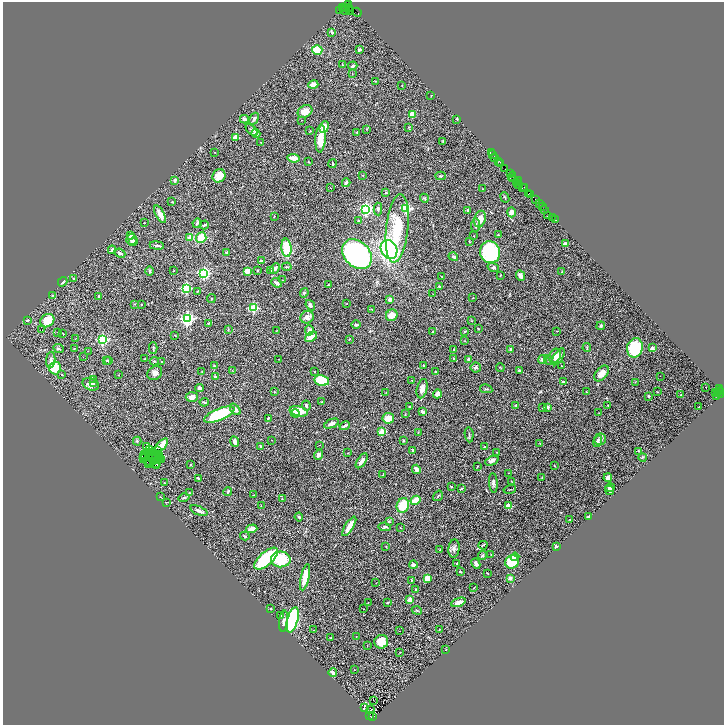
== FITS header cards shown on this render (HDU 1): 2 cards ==
NAXIS1  =                 1443
NAXIS2  =                 1446

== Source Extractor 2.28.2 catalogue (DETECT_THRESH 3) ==
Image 1443 x 1446 px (HDU 1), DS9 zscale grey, zoomed out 1/2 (1 PNG px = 2 x 2 image px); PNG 726 x 727 px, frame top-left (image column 2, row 1446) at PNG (3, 2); each listed source drawn as its Kron ellipse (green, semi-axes under 4 px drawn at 4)
Background 1.18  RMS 0.057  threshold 0.171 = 3 sigma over >= 5 px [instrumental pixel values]
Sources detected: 432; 51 cannot appear on this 1/2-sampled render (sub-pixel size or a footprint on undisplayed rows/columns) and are neither listed nor drawn; the other 381 listed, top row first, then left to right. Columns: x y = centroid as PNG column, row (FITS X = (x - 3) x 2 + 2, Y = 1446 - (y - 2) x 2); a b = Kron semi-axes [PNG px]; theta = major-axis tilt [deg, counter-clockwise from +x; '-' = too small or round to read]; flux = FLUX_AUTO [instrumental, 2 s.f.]
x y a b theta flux
349 4 2 1 - 66
344 7 2 1 - 100
342 8 3 1 - 92
348 8 2 2 - 130
346 9 6 2 68 410
340 10 4 2 - 570
349 11 4 3 - 440
357 12 5 1 - 190
332 32 4 3 - 17
360 49 3 3 - 9.8
317 50 5 4 - 240
342 64 3 2 - 4.6
353 66 5 3 - 22
352 74 2 2 - 3.7
375 81 3 2 - 7.1
313 85 5 3 - 66
402 86 2 1 - 2.9
431 96 3 2 - 3.8
305 111 8 6 30 110
412 114 2 2 - 240
244 119 4 3 - 38
254 119 6 3 59 33
457 119 2 2 - 11
302 120 2 2 - 4.5
324 127 6 4 68 140
409 127 3 3 - 6.7
367 129 3 2 - 5.4
252 130 7 3 -43 20
310 131 3 2 - 5.1
357 132 3 2 - 8.4
256 133 4 4 - 77
236 137 2 2 - 260
321 138 14 5 86 200
443 141 4 2 - 6
261 143 3 2 - 5.2
215 152 2 1 - 2.9
491 153 2 1 - 100
493 154 3 1 - 81
293 158 6 3 -7 140
494 158 3 1 - 270
499 161 2 1 - 97
308 162 3 2 - 8.6
500 162 2 1 - 99
501 163 3 2 - 180
333 164 4 2 - 13
505 168 3 2 - 240
510 173 3 2 - 90
219 176 7 6 - 160
363 176 2 2 - 5.1
441 176 5 2 - 14
512 176 4 3 - 650
513 179 3 2 - 280
175 180 2 2 - 87
518 181 2 1 - 330
516 182 2 1 - 96
346 183 4 2 - 38
518 184 4 2 - 740
520 185 3 1 - 190
524 187 3 1 - 200
330 188 2 1 - 2.9
522 188 4 2 - 230
482 189 2 1 - 3.4
386 192 2 2 - 22
529 194 3 1 - 170
531 194 2 1 - 140
505 197 5 2 - 12
424 198 4 4 - 14
535 200 3 3 - 300
172 202 3 2 - 5.3
540 204 3 1 - 160
542 206 2 1 - 31
406 208 3 3 - 1300
366 209 3 3 - 2600
378 209 6 3 -88 18
545 209 2 1 - 50
467 210 3 2 - 15
511 212 5 4 - 51
160 214 9 3 -62 110
274 216 2 2 - 5.9
548 216 2 2 - 5.4
553 217 2 2 - 43
480 219 8 5 75 110
556 220 3 1 - 22
359 221 3 2 - 5.7
144 223 2 2 - 14
197 223 5 3 - 23
204 225 5 3 - 22
476 225 7 3 83 22
397 228 34 11 84 440
131 235 3 3 - 91
498 235 2 2 - 8.8
474 236 2 2 - 3.6
190 238 4 4 - 67
201 238 5 5 - 190
132 240 5 5 - 29
469 241 3 2 - 4.9
133 242 5 3 - 21
565 244 3 3 - 45
157 245 7 2 -8 19
286 248 9 5 -84 320
112 250 4 2 - 26
389 250 10 8 -60 1800
490 252 11 10 - 990
120 253 6 3 -25 23
227 253 3 2 - 34
357 254 17 12 -46 3100
453 257 5 3 - 19
261 261 4 2 - 32
287 267 5 2 - 8.1
493 267 6 4 -19 28
275 269 6 3 49 34
257 270 4 2 - 8.5
271 270 4 2 - 7
149 271 5 3 - 15
174 271 2 2 - 5
247 271 3 3 - 77
562 272 3 2 - 13
204 273 4 3 - 1700
500 275 3 2 - 5.3
520 276 6 3 -65 40
442 277 2 2 - 4.2
74 278 2 2 - 11
282 280 2 2 - 3.4
63 282 5 3 - 17
276 283 5 3 - 44
328 285 3 2 - 5.6
439 286 3 2 - 8.7
186 288 3 3 - 1300
197 291 4 3 - 9.2
304 293 5 3 - 13
433 294 2 1 - 2.6
52 295 3 2 - 6.4
99 297 3 2 - 18
211 298 4 2 - 7.4
473 298 2 2 - 4.2
390 299 2 2 - 140
135 304 3 2 - 6
141 304 2 2 - 9.9
347 304 2 2 - 4
310 305 6 3 -54 31
254 308 3 3 - 730
372 309 2 1 - 4.7
392 315 6 5 - 110
307 317 7 6 - 66
187 318 4 4 - 2800
27 320 3 2 - 16
47 321 7 6 - 160
471 321 3 2 - 5.4
208 323 2 2 - 5.3
356 325 4 3 - 22
601 326 4 3 - 15
478 328 3 2 - 6.7
42 330 2 1 - 26
228 330 3 3 - 8
309 330 5 3 - 59
277 331 3 1 - 5.3
465 331 3 2 - 6.7
557 331 2 2 - 9
433 332 4 3 - 14
58 333 2 1 - 3.8
63 334 2 1 - 5
175 335 3 2 - 8.1
311 337 7 3 36 95
75 339 2 1 - 2.6
349 339 3 2 - 8.1
103 340 3 3 - 1700
465 341 2 2 - 4.3
58 348 6 3 -25 18
153 348 6 2 90 14
587 348 4 2 - 7
635 348 9 8 - 590
652 348 3 3 - 23
74 349 3 2 - 4.8
454 349 3 3 - 11
510 349 3 2 - 17
88 351 2 2 - 3.6
555 356 7 5 61 53
83 357 2 1 - 6.9
558 357 9 5 58 59
145 359 2 1 - 3.7
278 359 2 1 - 5.6
454 359 4 2 - 8
468 359 3 3 - 16
51 360 8 4 86 35
107 360 2 2 - 13
543 360 4 4 - 32
548 360 5 2 - 9.2
109 361 3 3 - 9.7
154 361 4 3 - 11
162 362 2 2 - 7.3
424 365 3 3 - 8.5
214 366 3 2 - 11
561 366 2 1 - 4.5
55 368 6 6 - 230
476 368 5 5 - 23
500 368 4 2 - 6.3
232 370 3 2 - 4.6
519 370 4 3 - 12
202 371 3 2 - 3.2
315 371 2 2 - 4.6
436 372 3 3 - 9.6
155 373 8 6 36 55
602 373 9 5 51 72
62 375 2 1 - 4.3
118 375 2 2 - 4.1
660 376 2 1 - 6
215 377 2 2 - 21
94 380 4 3 - 25
322 380 7 5 -12 300
412 380 3 2 - 7.1
564 382 3 2 - 28
635 382 2 2 - 4.3
93 383 3 3 - 9.6
91 384 8 6 -22 67
706 387 2 1 - 8.2
200 388 4 3 - 39
422 389 10 5 78 64
486 389 6 3 -12 13
719 389 4 1 - 75
718 391 3 2 - 120
274 392 3 2 - 7.1
386 392 2 1 - 3
586 392 2 1 - 3.2
658 392 3 2 - 5
716 392 2 1 - 85
720 393 5 3 - 410
437 394 4 4 - 56
681 394 3 2 - 3.9
718 394 3 2 - 400
648 396 2 2 - 12
192 397 6 5 - 66
717 397 4 3 - 300
204 402 4 2 - 12
321 402 3 2 - 5.6
516 405 4 2 - 7.2
608 405 3 2 - 7.3
306 406 5 4 - 21
410 406 2 2 - 8.5
699 406 2 2 - 7.3
548 407 2 2 - 82
542 408 3 2 - 6.1
235 409 6 4 -50 46
299 411 9 5 -13 190
422 412 4 2 - 38
295 413 4 4 - 67
599 413 3 2 - 3.7
219 414 16 6 22 650
405 414 3 2 - 5.7
268 418 3 2 - 16
388 418 6 5 - 130
331 424 8 3 23 39
345 426 5 2 - 24
382 432 3 2 - 280
418 432 2 2 - 3.8
469 435 8 2 -84 15
600 439 6 5 - 29
272 440 2 1 - 2.5
137 441 4 3 - 12
403 441 3 2 - 12
597 441 6 4 72 18
235 442 5 3 - 63
540 443 2 2 - 4
162 445 8 3 49 150
319 445 2 1 - 2.8
147 446 3 1 - 9.8
260 446 3 2 - 14
484 447 2 2 - 6.5
150 449 2 1 - 7.4
158 450 2 1 - 4.6
413 451 3 2 - 10
638 451 2 2 - 4.3
497 452 2 2 - 3.6
153 453 2 1 - 3.9
348 453 3 2 - 3.2
144 454 2 1 - 0.17
148 454 2 2 - 7.9
158 455 2 1 - 8.6
318 455 5 3 - 49
153 456 2 1 - 4.9
144 457 2 1 - 1.7
643 457 4 2 - 8.7
151 458 5 2 - 9.6
144 459 3 2 - 4
158 459 2 1 - 3.4
162 459 2 1 - 2.5
157 460 3 1 - 2.3
149 461 3 1 - 2.1
153 461 2 1 - 8.6
362 461 8 3 55 68
492 461 7 4 24 56
149 463 2 1 - 1.5
155 464 5 1 - 4.8
157 464 2 1 - 2
191 465 2 2 - 7.4
478 466 2 2 - 6.9
554 466 2 2 - 7.4
416 469 5 4 - 47
508 473 2 1 - 8.2
383 475 4 2 - 6.7
198 478 3 2 - 12
542 478 2 2 - 2.9
608 478 4 4 - 43
511 481 2 2 - 3.8
164 483 3 2 - 7.7
493 483 10 4 -86 34
451 487 3 2 - 8.6
462 488 4 2 - 14
610 488 4 4 - 19
510 489 6 2 14 7.9
610 490 5 4 - 22
228 491 4 2 - 13
189 492 2 2 - 6
254 495 2 1 - 3.7
438 496 5 3 - 13
160 497 3 2 - 4.5
184 498 5 3 - 14
282 499 2 2 - 8.1
415 500 5 3 - 250
166 502 3 2 - 4.9
403 505 7 6 - 250
261 506 2 2 - 4.6
508 506 2 2 - 260
199 511 9 3 -21 40
299 517 4 3 - 25
588 517 3 2 - 11
570 519 2 2 - 4.5
389 521 3 3 - 12
349 526 11 3 57 130
385 527 6 4 -9 17
400 528 2 2 - 4.1
252 529 6 3 17 74
245 536 5 3 - 13
483 545 4 2 - 9.2
556 546 4 3 - 16
386 547 2 1 - 3
454 549 9 5 84 35
440 550 3 2 - 7.8
491 555 3 2 - 5.3
482 556 4 3 - 20
515 557 4 3 - 120
266 559 14 6 42 560
281 559 10 8 -3 420
512 562 7 6 - 370
457 563 3 2 - 12
476 564 5 3 - 39
413 565 4 3 - 43
460 572 2 2 - 12
487 573 2 2 - 5
305 577 13 4 77 220
427 578 4 4 - 120
510 578 2 2 - 120
412 580 3 3 - 6.9
376 583 2 1 - 3.1
474 588 3 2 - 5.9
416 589 2 2 - 9.4
410 600 2 2 - 190
458 602 8 4 20 45
368 603 2 2 - 3.9
387 603 3 2 - 8.9
271 609 2 2 - 6
363 609 2 1 - 3.8
417 610 5 2 - 9.6
281 616 3 3 - 14
293 620 13 5 75 2000
283 621 10 4 85 41
439 629 2 2 - 8.6
313 630 3 2 - 5.2
399 631 2 1 - 9.2
356 637 2 2 - 4.6
331 638 2 2 - 19
381 642 7 6 - 180
367 645 2 2 - 3.6
446 650 2 2 - 5.3
400 652 2 1 - 3.5
354 670 2 1 - 2.4
333 673 4 3 - 26
373 700 2 1 - 60
364 707 3 2 - 11
370 710 2 1 - 9
370 716 3 1 - 100
372 716 3 3 - 460
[51 sub-pixel or undisplayed-footprint detections neither listed nor drawn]